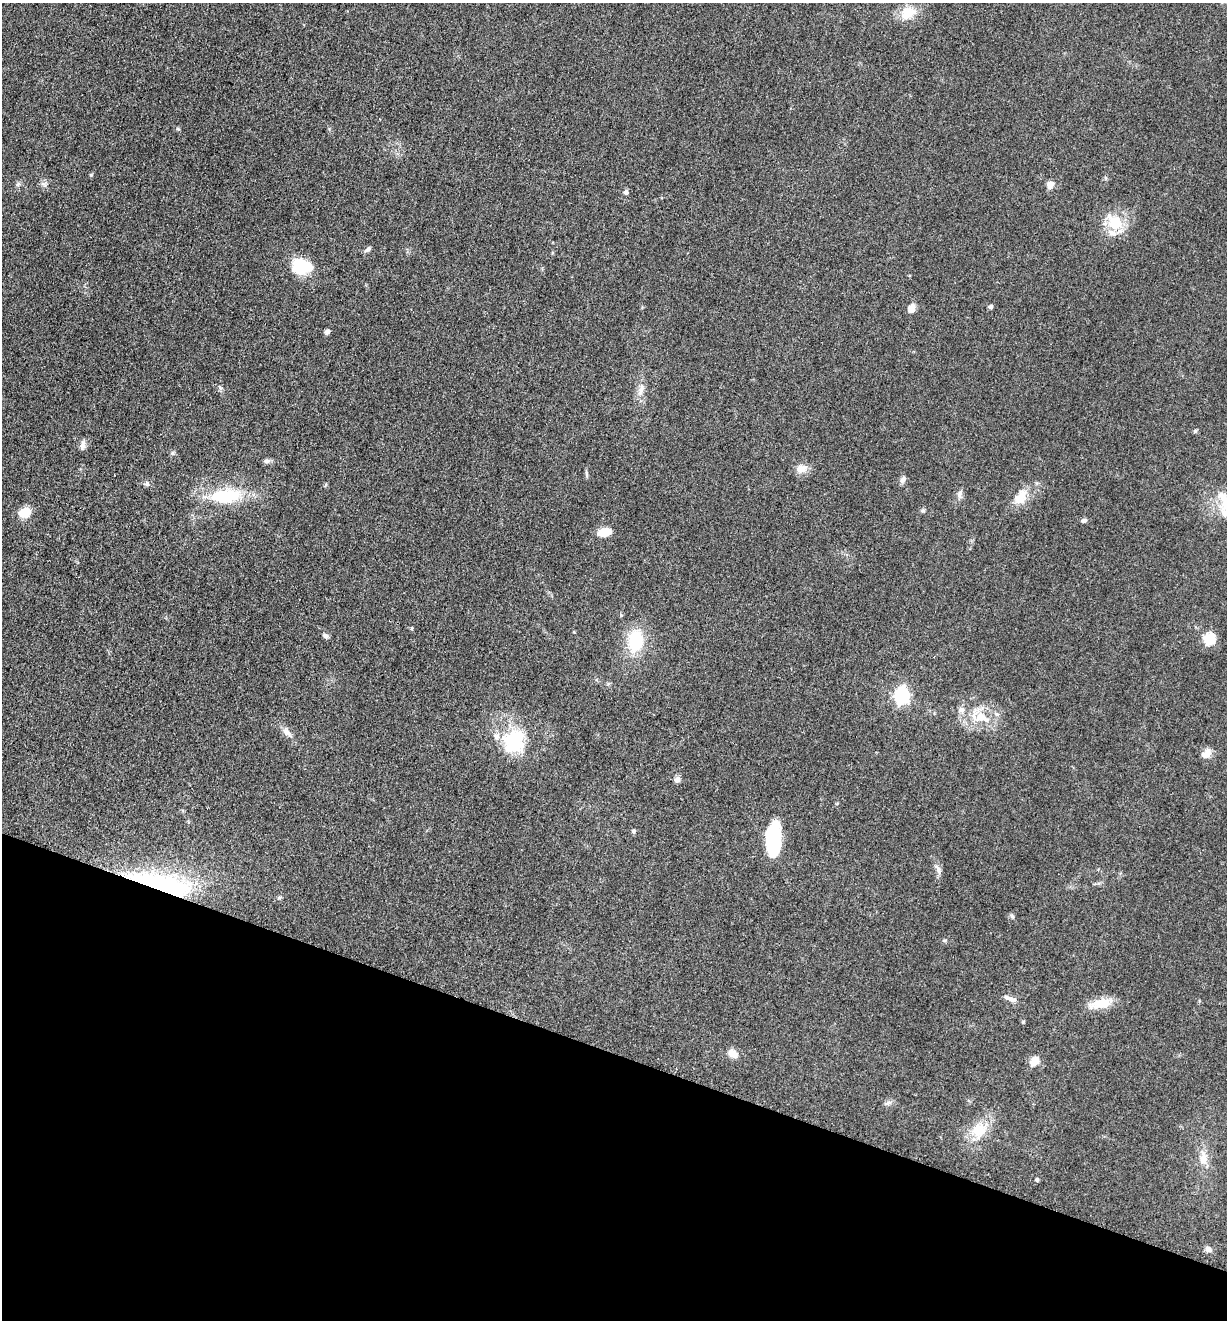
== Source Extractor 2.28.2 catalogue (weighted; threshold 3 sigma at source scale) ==
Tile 15 of 4 x 4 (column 3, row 4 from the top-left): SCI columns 2713-3937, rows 12-1329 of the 5302 x 5291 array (HDU 1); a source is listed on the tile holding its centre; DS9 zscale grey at full resolution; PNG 1229 x 1322 px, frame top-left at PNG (2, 3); no overlay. Shown black and unused: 20% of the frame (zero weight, under 3 of 5 exposures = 1% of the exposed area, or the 3 px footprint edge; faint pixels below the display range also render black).
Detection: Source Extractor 2.28.2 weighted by HDU 2 'WHT'; one run over the whole footprint, this tile lists its part. Background 0.0509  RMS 0.0058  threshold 0.0263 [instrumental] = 3 sigma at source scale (4.5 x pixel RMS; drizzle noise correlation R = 1.50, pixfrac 1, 0.05/0.05 arcsec/px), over >= 5 px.
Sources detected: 58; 1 inside a brighter object's white glare — not listed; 3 inside a brighter listed object's ellipse — not listed separately; the other 54 listed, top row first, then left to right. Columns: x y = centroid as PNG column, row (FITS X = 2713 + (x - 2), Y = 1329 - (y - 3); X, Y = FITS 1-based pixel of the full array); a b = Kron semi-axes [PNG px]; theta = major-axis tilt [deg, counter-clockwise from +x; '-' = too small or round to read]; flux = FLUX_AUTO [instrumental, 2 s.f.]
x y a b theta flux
908 13 19 16 33 11
178 129 5 4 - 0.73
91 175 5 4 - 0.59
18 184 8 4 45 1.1
44 184 10 5 -27 1.7
1050 185 8 7 - 3.7
626 192 6 5 - 1.6
1115 222 19 14 -40 17
367 250 9 5 32 1.6
301 266 24 17 -3 19
991 307 5 4 - 1.6
911 308 10 7 74 4.7
327 332 5 5 - 2
641 390 18 7 73 4.3
1195 431 6 5 - 0.83
83 445 13 6 78 2.3
267 461 9 6 0 1.6
801 469 15 11 2 5.3
903 479 10 6 66 2.1
147 483 7 6 - 1.4
325 485 6 3 70 0.63
960 494 13 6 77 2.3
225 496 35 15 3 34
1222 496 19 12 -40 8.3
1020 497 23 14 63 9.6
923 510 5 5 - 0.94
25 512 14 10 18 8.8
1225 513 21 14 9 10
1084 520 7 6 - 1.4
604 532 15 8 11 8.3
325 636 8 6 -46 1.7
1209 639 6 6 - 49
635 641 28 17 86 24
901 696 7 6 - 140
981 717 24 15 -21 15
287 732 16 8 -45 3.7
514 741 35 29 69 33
1206 754 15 10 40 4.1
677 779 8 6 55 2.2
633 831 5 5 - 1.2
772 841 29 12 -76 35
938 869 15 6 -64 2.8
162 884 81 20 -14 81
279 897 6 5 - 0.95
1011 999 14 6 -17 3.1
1100 1004 30 12 8 11
1023 1022 5 4 - 0.57
733 1054 10 8 -43 5.6
1034 1061 11 8 51 6.5
888 1103 9 6 26 1.7
978 1130 18 15 53 15
1203 1158 19 10 88 6.7
1037 1180 5 4 - 1.1
1208 1249 8 7 - 2.2
Overlapping masked pixels (flux is a lower limit): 1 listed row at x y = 162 884
Isophote crosses this tile's border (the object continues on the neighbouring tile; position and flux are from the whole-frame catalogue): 1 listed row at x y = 1225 513
Unlisted compact peaks at least as high as the median listed source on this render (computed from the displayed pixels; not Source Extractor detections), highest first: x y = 1012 916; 172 453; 220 387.